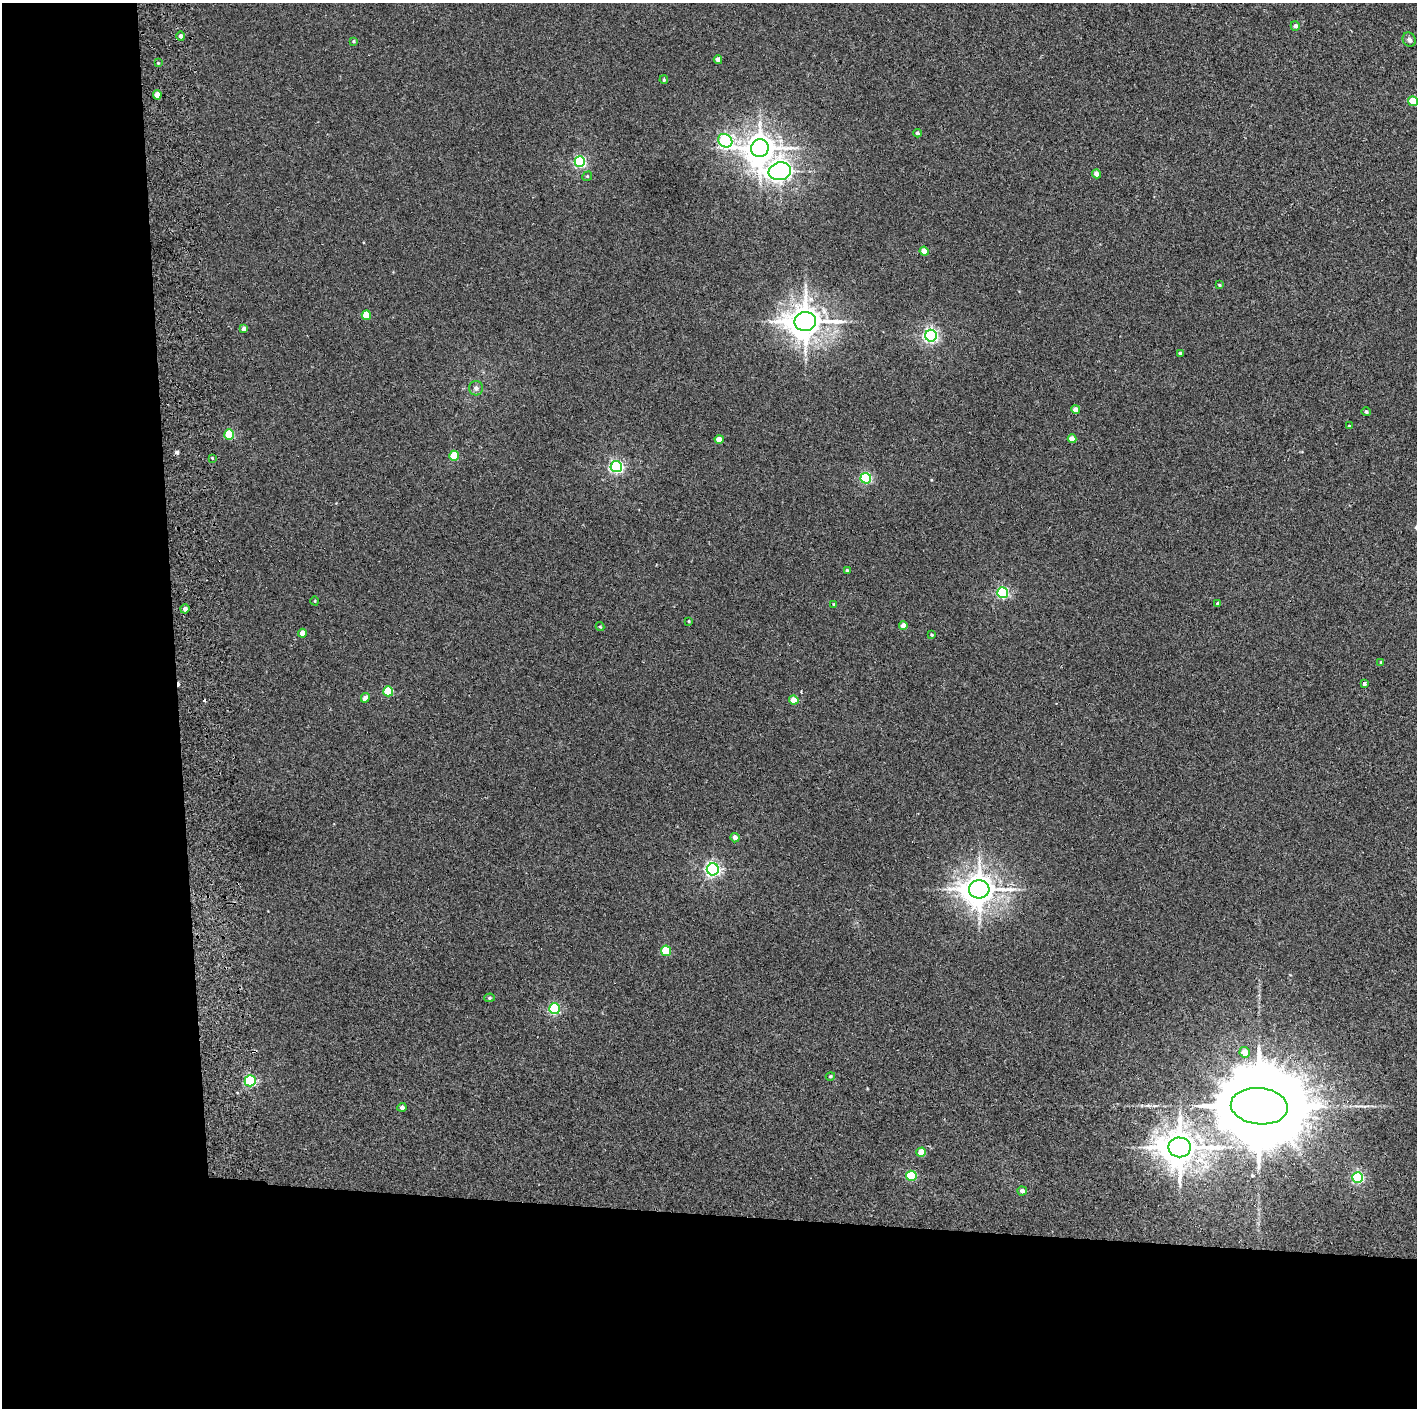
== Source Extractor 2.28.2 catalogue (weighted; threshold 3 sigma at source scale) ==
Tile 7 of 3 x 3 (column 1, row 3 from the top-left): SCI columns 60-1474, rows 4-1409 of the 4361 x 4228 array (HDU 1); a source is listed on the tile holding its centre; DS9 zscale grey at full resolution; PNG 1419 x 1410 px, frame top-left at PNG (2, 3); each listed source drawn as its Kron ellipse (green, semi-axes under 4 px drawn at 4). Shown black and unused: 24% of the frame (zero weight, under 2 of 3 exposures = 3% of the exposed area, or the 3 px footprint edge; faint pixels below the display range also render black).
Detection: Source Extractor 2.28.2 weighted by HDU 2 'WHT'; one run over the whole footprint, this tile lists its part. Background 0.0355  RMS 0.0063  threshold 0.0283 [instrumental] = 3 sigma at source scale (4.5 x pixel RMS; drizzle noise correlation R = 1.50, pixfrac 1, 0.05/0.05 arcsec/px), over >= 5 px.
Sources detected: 69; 3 cosmic-ray / hot-pixel residue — neither listed nor drawn; the other 66 listed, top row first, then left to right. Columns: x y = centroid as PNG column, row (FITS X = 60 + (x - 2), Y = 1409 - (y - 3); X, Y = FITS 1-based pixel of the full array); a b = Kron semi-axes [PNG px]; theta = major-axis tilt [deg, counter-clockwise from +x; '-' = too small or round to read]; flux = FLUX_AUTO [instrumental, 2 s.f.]
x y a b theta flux
1295 26 5 4 - 1.6
181 36 5 4 - 2
1409 40 7 6 - 2
353 41 4 3 - 0.74
718 60 4 4 - 4.1
158 63 3 3 - 0.49
664 80 4 4 - 0.85
157 95 5 4 - 5.8
1413 101 5 5 - 15
917 133 4 4 - 1.1
725 141 7 6 - 120
760 148 9 8 - 890
580 162 5 5 - 84
780 171 11 9 13 410
1096 174 4 4 - 4.5
587 176 5 4 - 0.81
924 251 4 4 - 8.5
1219 285 4 3 - 0.71
366 315 5 4 - 16
805 321 11 9 1 1300
244 329 4 4 - 3.7
931 336 6 6 - 160
1180 354 4 3 - 1.8
476 388 7 7 - 2.3
1076 409 4 4 - 3.9
1366 412 4 4 - 1.4
1349 426 4 3 - 0.71
229 435 5 5 - 29
719 439 4 4 - 8.3
1072 439 4 4 - 8.2
454 456 5 5 - 24
212 458 3 3 - 1.4
616 467 6 5 - 110
866 478 5 5 - 69
847 570 3 3 - 1.1
1003 593 5 5 - 79
315 601 4 3 - 0.48
1217 603 3 3 - 0.82
834 604 3 3 - 0.87
185 609 4 4 - 2.2
689 621 3 3 - 0.7
903 626 4 4 - 6
600 627 4 3 - 0.74
302 633 4 4 - 6.3
931 635 3 3 - 0.75
1381 662 4 4 - 0.56
1364 684 4 3 - 3.3
388 691 5 5 - 26
365 698 5 4 - 4.8
794 700 4 4 - 8.8
735 838 5 4 - 3.6
713 869 6 6 - 170
979 889 10 9 - 1100
666 951 5 5 - 28
489 998 5 4 - 0.82
554 1009 5 5 - 61
1245 1052 5 5 - 6.8
830 1076 5 4 - 0.83
250 1081 5 5 - 69
1259 1106 28 18 -5 16000
402 1107 4 4 - 1.9
1180 1147 11 10 - 1500
921 1152 5 5 - 11
911 1176 5 5 - 40
1358 1177 5 5 - 85
1022 1191 4 4 - 2.2
Isophote crosses this tile's border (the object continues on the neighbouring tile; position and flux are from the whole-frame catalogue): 1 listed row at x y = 1413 101